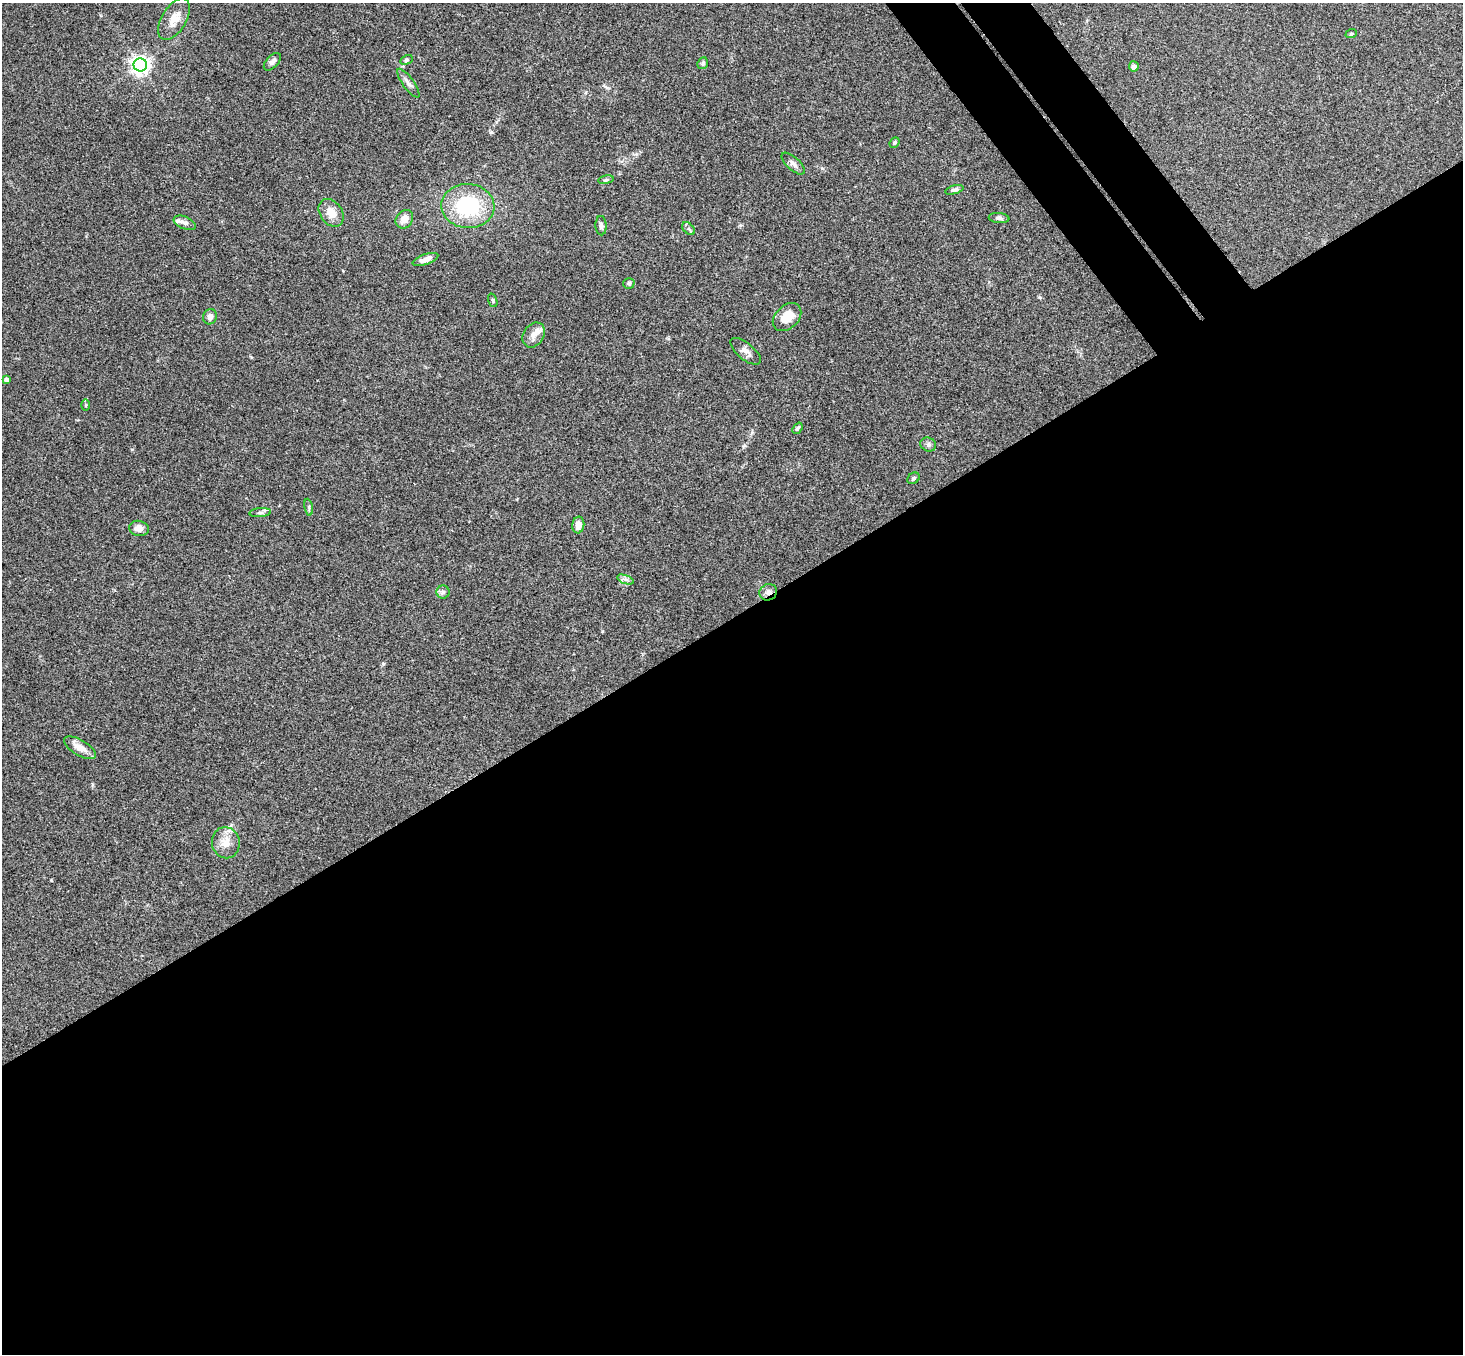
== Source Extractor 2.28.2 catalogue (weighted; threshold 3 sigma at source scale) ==
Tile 15 of 4 x 4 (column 3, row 4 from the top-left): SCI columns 2976-4436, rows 330-1681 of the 5948 x 5929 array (HDU 1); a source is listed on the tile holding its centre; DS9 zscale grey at full resolution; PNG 1465 x 1356 px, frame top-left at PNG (2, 3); each listed source drawn as its Kron ellipse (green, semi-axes under 4 px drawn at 4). Shown black and unused: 57% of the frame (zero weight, under 3 of 4 exposures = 6% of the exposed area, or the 3 px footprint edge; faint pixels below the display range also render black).
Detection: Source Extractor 2.28.2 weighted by HDU 2 'WHT'; one run over the whole footprint, this tile lists its part. Background 0.204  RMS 0.0082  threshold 0.0368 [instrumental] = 3 sigma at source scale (4.5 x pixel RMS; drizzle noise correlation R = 1.50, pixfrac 1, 0.05/0.05 arcsec/px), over >= 5 px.
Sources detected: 42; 2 inside a brighter listed object's ellipse — not listed separately; the other 40 listed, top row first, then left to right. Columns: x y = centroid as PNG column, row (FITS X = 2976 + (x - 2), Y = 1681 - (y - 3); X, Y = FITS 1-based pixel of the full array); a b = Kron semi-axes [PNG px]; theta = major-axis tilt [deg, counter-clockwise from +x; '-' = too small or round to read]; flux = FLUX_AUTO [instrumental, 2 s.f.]
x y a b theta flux
174 19 23 12 59 11
1351 34 6 3 18 0.85
406 60 6 4 29 1.2
272 62 10 6 46 3
703 63 6 5 - 1.8
140 65 6 6 - 380
1134 66 5 5 - 2.4
408 83 17 5 -54 3.6
895 143 5 4 - 1.4
793 164 14 6 -43 3.4
606 180 8 4 9 1.2
954 190 9 4 16 2.5
468 206 26 22 -4 54
331 213 15 11 -55 9.3
999 218 10 5 -6 2
404 219 10 8 51 6.7
185 223 11 6 -23 3.2
601 226 10 5 -87 2.3
689 229 7 5 -45 1.8
425 259 13 5 19 5.2
629 283 5 5 - 1.5
493 300 7 4 -71 1.3
210 317 8 6 73 3.2
787 317 16 11 44 13
534 335 13 10 57 5.8
746 351 18 8 -39 4.9
6 380 4 4 - 3.7
85 405 5 3 - 0.91
797 428 6 4 51 1.3
928 444 8 6 -25 2.4
914 478 6 5 - 1.5
309 507 8 3 -78 1.4
260 513 11 4 5 2.1
578 525 8 6 84 6.1
139 528 10 7 -13 5
625 579 9 4 -19 2.2
443 592 6 6 - 1.9
768 592 9 8 - 3.5
80 748 18 7 -31 8.7
226 843 16 14 -80 10
Overlapping masked pixels (flux is a lower limit): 1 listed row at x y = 768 592